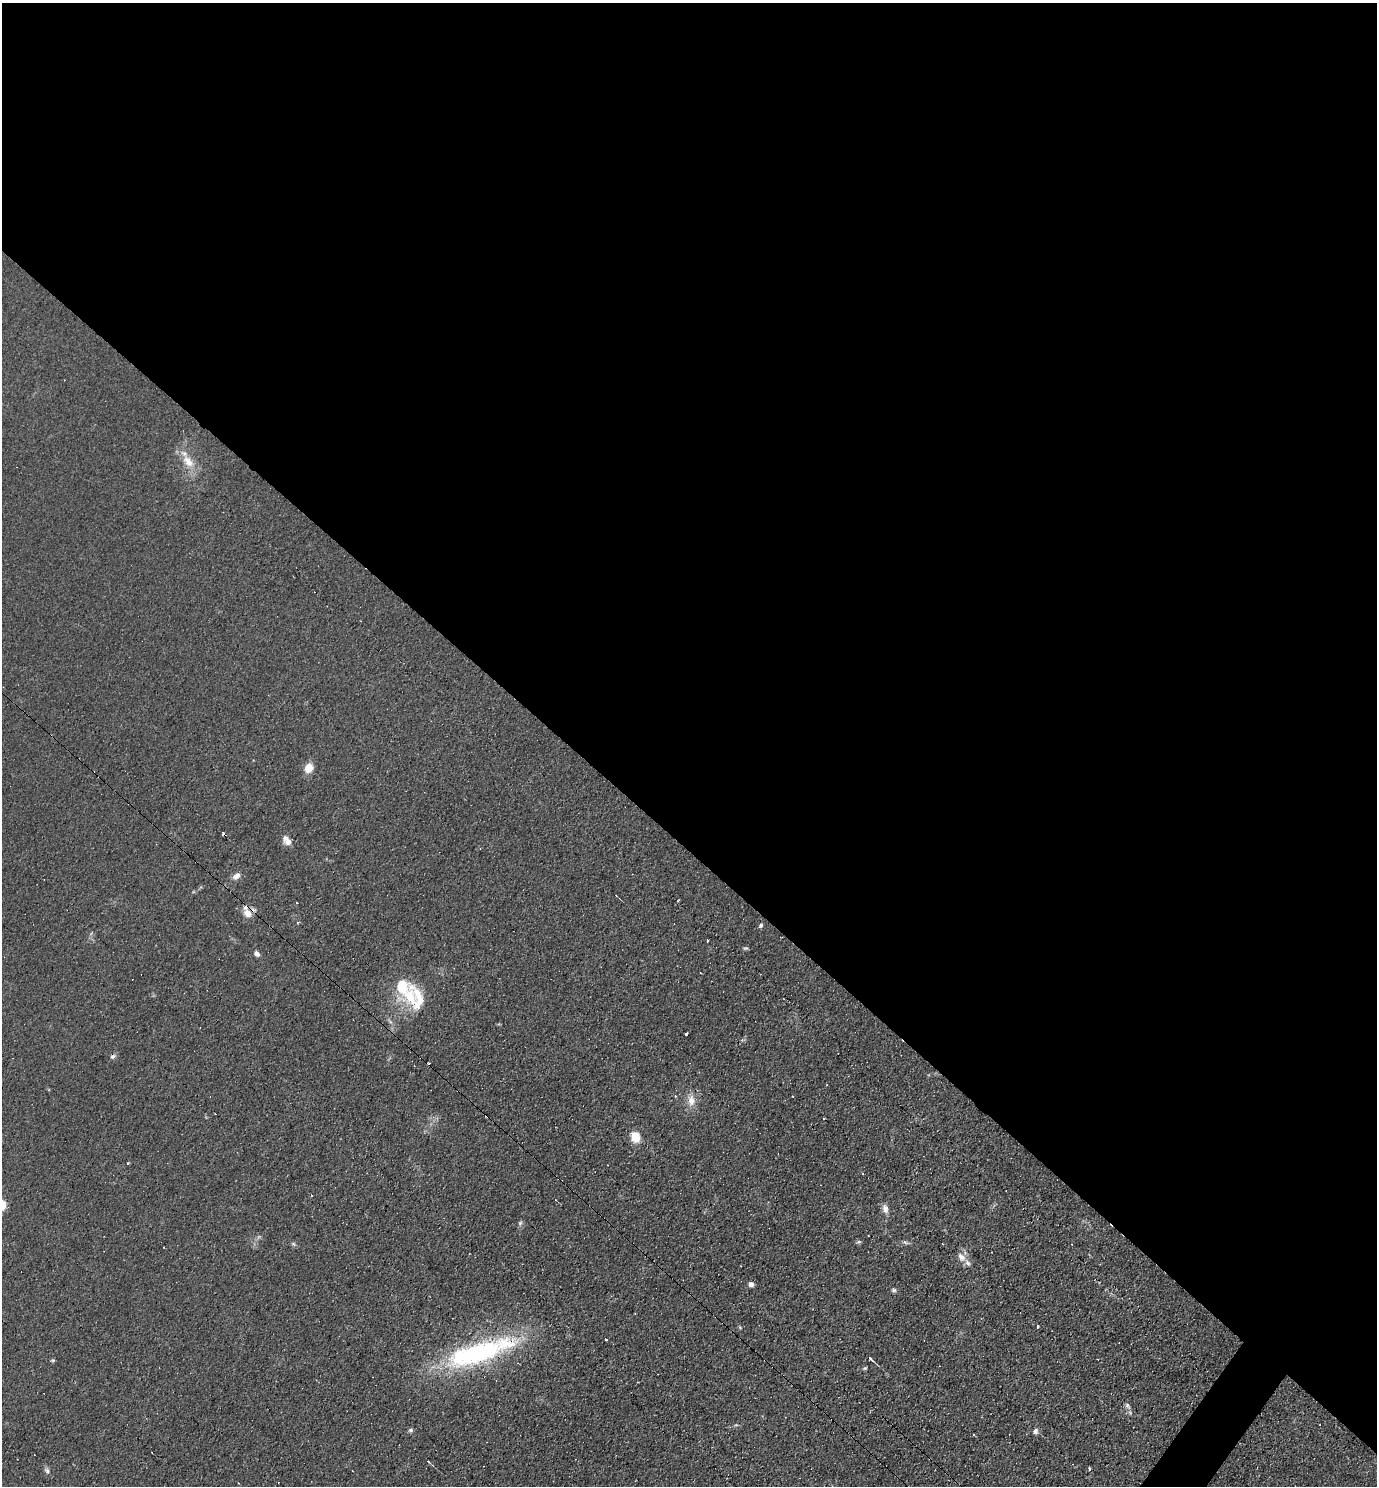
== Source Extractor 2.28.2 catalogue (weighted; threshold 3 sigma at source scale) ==
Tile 3 of 4 x 4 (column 3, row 1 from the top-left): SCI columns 2899-4273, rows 4451-5934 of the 5940 x 5934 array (HDU 1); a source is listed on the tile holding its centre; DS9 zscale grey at full resolution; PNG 1379 x 1488 px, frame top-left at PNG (2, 3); no overlay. Shown black and unused: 58% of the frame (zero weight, under 3 of 4 exposures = <1% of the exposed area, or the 3 px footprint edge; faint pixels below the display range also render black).
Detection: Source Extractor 2.28.2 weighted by HDU 2 'WHT'; one run over the whole footprint, this tile lists its part. Background 0.104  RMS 0.0098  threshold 0.0441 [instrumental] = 3 sigma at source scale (4.5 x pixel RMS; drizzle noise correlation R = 1.50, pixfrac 1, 0.05/0.05 arcsec/px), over >= 5 px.
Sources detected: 50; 1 inside a brighter object's white glare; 8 cosmic-ray / hot-pixel residue — not listed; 5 inside a brighter listed object's ellipse — not listed separately; the other 36 listed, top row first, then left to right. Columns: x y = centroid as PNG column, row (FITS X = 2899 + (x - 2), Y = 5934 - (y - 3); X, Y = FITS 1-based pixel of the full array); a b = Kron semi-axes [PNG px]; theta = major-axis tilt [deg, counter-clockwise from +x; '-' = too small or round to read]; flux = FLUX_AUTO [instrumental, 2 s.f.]
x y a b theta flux
188 461 20 11 -50 15
309 768 8 7 - 15
288 842 10 8 -22 6.2
236 876 11 7 34 5.6
678 900 3 2 - 1
248 913 13 10 -45 9.7
761 925 6 5 - 1.7
707 941 3 2 - 0.8
746 948 8 3 -5 1.4
257 954 6 5 - 4
410 997 27 17 -62 33
686 1034 3 3 - 2.8
675 1096 4 3 - 1.1
691 1100 15 9 89 9.7
635 1136 12 10 -73 15
2 1205 12 8 -84 8.6
885 1208 11 6 -89 5.3
520 1223 6 4 47 1.6
859 1242 7 5 19 1.6
905 1242 9 4 -34 1.9
293 1244 6 4 -1 1.4
164 1247 3 2 - 1.5
961 1257 13 8 -45 6.9
751 1284 6 6 - 3.5
893 1290 6 5 - 2
1037 1326 3 2 - 1.7
606 1340 3 2 - 1.9
480 1353 77 29 22 140
870 1359 4 3 - 2.4
53 1360 5 5 - 1.2
865 1368 5 4 - 1.3
410 1430 6 5 - 2.1
1035 1431 8 6 53 2.9
428 1461 4 3 - 1
1090 1468 4 3 - 1.5
47 1470 8 6 -31 2.8
Overlapping masked pixels (flux is a lower limit): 2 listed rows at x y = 248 913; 480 1353
Isophote crosses this tile's border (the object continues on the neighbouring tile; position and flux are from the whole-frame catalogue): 1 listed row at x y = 2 1205